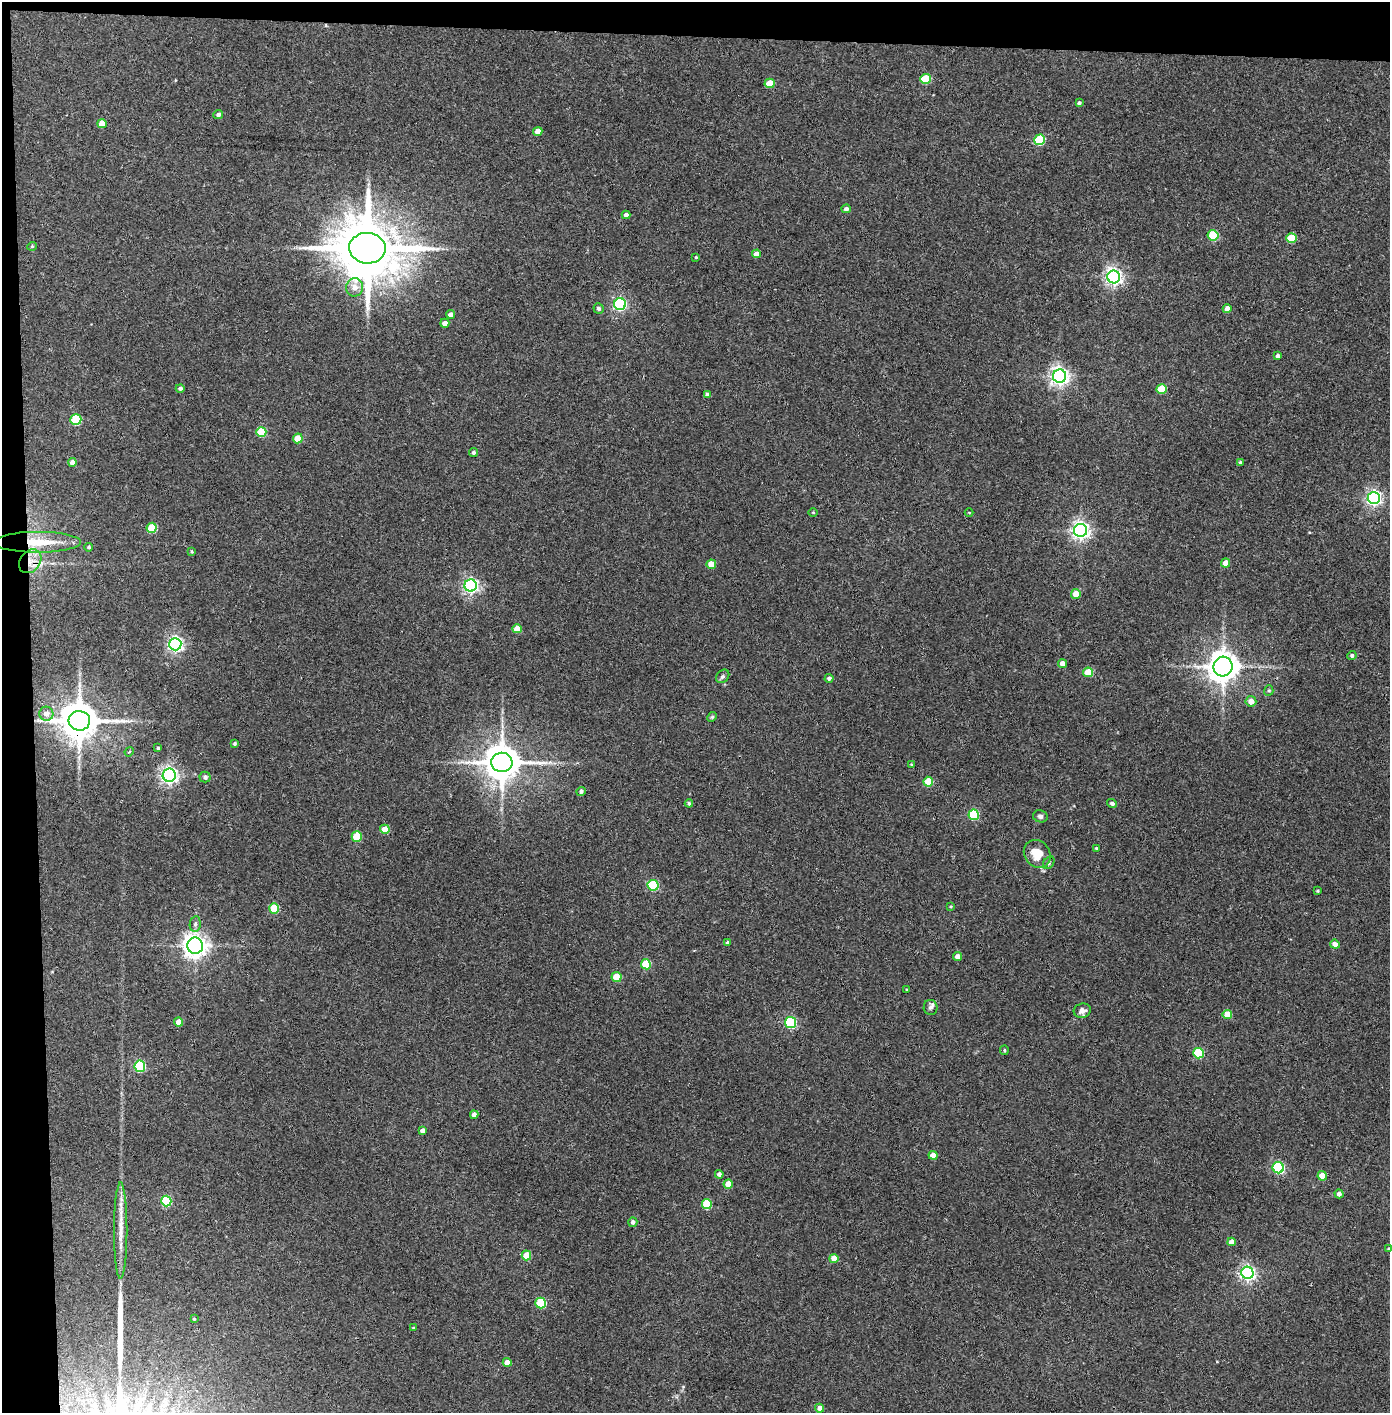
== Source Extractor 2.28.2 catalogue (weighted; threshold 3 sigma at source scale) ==
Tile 1 of 3 x 3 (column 1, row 1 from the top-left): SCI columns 80-1467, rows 2826-4236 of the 4321 x 4242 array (HDU 1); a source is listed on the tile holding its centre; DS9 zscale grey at full resolution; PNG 1392 x 1415 px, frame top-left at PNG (2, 2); each listed source drawn as its Kron ellipse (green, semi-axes under 4 px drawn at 4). Shown black and unused: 5% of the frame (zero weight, under 3 of 4 exposures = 6% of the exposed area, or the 3 px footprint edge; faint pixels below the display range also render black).
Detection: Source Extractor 2.28.2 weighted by HDU 2 'WHT'; one run over the whole footprint, this tile lists its part. Background 0.0881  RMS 0.0057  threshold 0.0255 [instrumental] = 3 sigma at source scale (4.5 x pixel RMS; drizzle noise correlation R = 1.50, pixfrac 1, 0.05/0.05 arcsec/px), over >= 5 px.
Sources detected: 121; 1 long thin detection or spike segment (spike, bleed or trail) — neither listed nor drawn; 1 inside a brighter listed object's ellipse — not listed separately; the other 119 listed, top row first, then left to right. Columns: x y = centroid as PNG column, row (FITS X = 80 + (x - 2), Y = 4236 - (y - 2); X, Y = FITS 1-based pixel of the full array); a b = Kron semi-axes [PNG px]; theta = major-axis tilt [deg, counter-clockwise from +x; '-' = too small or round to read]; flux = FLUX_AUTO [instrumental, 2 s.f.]
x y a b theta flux
925 79 5 5 - 20
769 83 5 4 - 13
1079 103 4 3 - 1.2
218 114 5 4 - 1.6
102 124 5 4 - 6
538 131 4 4 - 5.2
1040 140 5 5 - 36
846 209 4 4 - 2
626 215 4 4 - 1.9
1213 235 5 5 - 29
1291 238 5 5 - 18
32 246 4 4 - 0.64
367 248 18 15 -7 4900
756 254 4 4 - 4.3
696 257 3 3 - 0.5
1114 277 6 6 - 220
355 287 9 8 - 3.9
620 304 6 6 - 100
598 308 5 5 - 1.5
1227 309 4 4 - 3.5
450 314 4 4 - 2.4
445 323 4 4 - 3.6
1278 356 4 4 - 2
1060 376 6 6 - 260
180 388 4 4 - 1.4
1162 389 5 5 - 16
707 394 4 4 - 0.86
76 420 5 5 - 32
261 432 5 5 - 24
298 438 5 4 - 11
473 452 5 4 - 1.2
72 462 4 4 - 3.5
1240 462 4 4 - 0.65
1374 498 6 6 - 160
813 512 5 3 - 0.5
969 513 4 3 - 0.37
152 528 5 5 - 21
1080 530 6 6 - 260
38 542 43 10 0 20
89 547 4 4 - 1
192 551 4 3 - 0.58
30 561 13 10 51 7
1226 563 4 4 - 6.2
711 564 4 4 - 8.5
471 585 6 6 - 150
1076 594 5 5 - 5.9
517 629 4 4 - 7.8
175 644 6 6 - 170
1352 655 4 4 - 1.3
1062 664 4 4 - 3.6
1223 667 10 9 - 750
1088 672 5 5 - 13
723 676 7 5 45 1.3
829 678 4 4 - 1.4
1269 691 5 4 - 0.8
1251 701 5 5 - 4.7
46 714 7 7 - 3.2
712 717 5 4 - 0.7
79 721 11 9 -5 1800
234 744 4 3 - 0.95
158 748 3 3 - 0.77
129 752 5 3 - 0.61
502 762 10 9 - 1500
911 764 4 3 - 0.45
169 775 6 6 - 210
205 777 5 5 - 1.8
928 782 5 4 - 16
581 791 5 4 - 1.5
689 803 4 3 - 0.89
1112 803 5 4 - 1.5
974 815 5 5 - 36
1040 816 7 6 - 1.6
385 829 5 4 - 10
357 837 5 5 - 18
1096 848 3 3 - 0.55
1037 854 15 12 -51 13
1049 863 7 5 53 1
653 885 5 5 - 44
1318 891 3 3 - 0.6
951 906 4 3 - 0.55
274 908 5 5 - 18
195 924 8 5 81 1.3
727 943 3 3 - 0.86
1335 944 5 4 - 3.2
195 946 8 8 - 440
958 956 4 4 - 4.2
646 964 5 5 - 21
616 977 5 5 - 15
907 990 3 3 - 0.51
930 1007 7 7 - 1.7
1082 1011 9 7 16 2.9
1227 1015 5 4 - 9.9
178 1022 4 4 - 5.3
790 1022 5 5 - 59
1004 1050 5 3 - 0.66
1198 1053 5 5 - 30
140 1066 5 5 - 52
474 1115 4 4 - 2.8
423 1131 4 4 - 2.5
933 1155 4 4 - 6
1278 1168 6 5 - 66
719 1174 4 4 - 1.9
1322 1176 5 4 - 8.6
728 1184 4 4 - 8.7
1339 1194 4 4 - 2.3
166 1201 5 5 - 34
707 1204 5 5 - 22
633 1222 5 4 - 1.8
121 1231 48 6 90 9.5
1232 1242 4 4 - 5.2
1388 1249 4 3 - 0.82
526 1255 5 4 - 14
834 1258 4 4 - 5.5
1247 1273 6 6 - 160
541 1303 5 5 - 33
194 1319 4 3 - 0.58
414 1328 4 4 - 0.63
507 1362 4 4 - 5.7
820 1408 4 4 - 3.3
Overlapping masked pixels (flux is a lower limit): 3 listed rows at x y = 38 542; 30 561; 79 721
Isophote crosses this tile's border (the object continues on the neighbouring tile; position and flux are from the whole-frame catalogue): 1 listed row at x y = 1388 1249